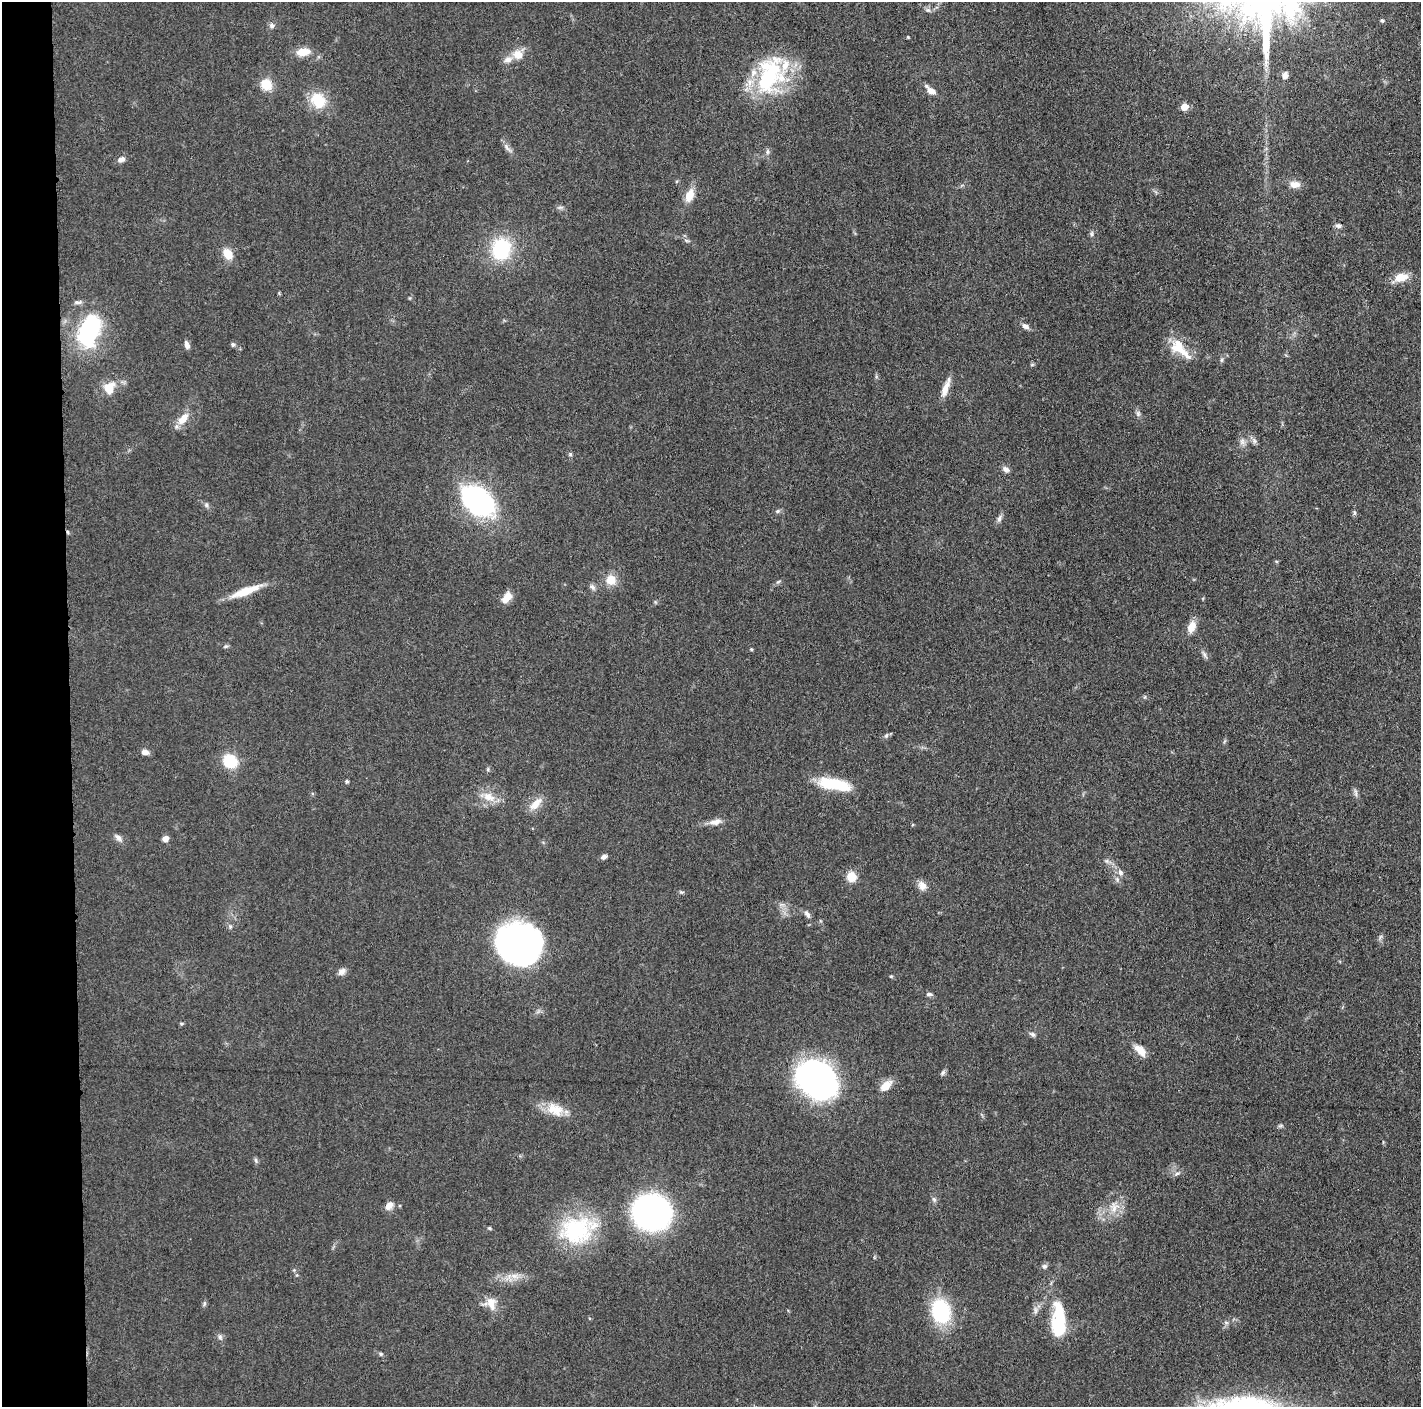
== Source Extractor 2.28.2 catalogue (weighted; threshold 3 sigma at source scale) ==
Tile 4 of 3 x 3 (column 1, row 2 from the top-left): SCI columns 7-1425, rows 1422-2826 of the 4272 x 4249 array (HDU 1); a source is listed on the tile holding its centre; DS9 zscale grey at full resolution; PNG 1423 x 1409 px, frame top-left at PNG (2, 2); no overlay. Shown black and unused: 5% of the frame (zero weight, under 3 of 5 exposures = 1% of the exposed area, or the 3 px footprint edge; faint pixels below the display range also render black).
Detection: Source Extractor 2.28.2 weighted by HDU 2 'WHT'; one run over the whole footprint, this tile lists its part. Background 0.0487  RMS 0.0052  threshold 0.0236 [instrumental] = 3 sigma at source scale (4.5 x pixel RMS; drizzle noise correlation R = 1.50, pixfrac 1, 0.05/0.05 arcsec/px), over >= 5 px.
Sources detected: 110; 2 inside a brighter object's white glare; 1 cosmic-ray / hot-pixel residue — not listed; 2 inside a brighter listed object's ellipse — not listed separately; the other 105 listed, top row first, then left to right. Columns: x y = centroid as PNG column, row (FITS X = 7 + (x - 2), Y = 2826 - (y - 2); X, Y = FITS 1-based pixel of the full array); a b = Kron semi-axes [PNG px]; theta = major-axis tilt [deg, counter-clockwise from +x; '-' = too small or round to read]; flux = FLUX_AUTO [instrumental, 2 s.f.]
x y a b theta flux
1382 21 5 4 - 0.76
272 25 8 6 -46 1.5
908 37 3 3 - 0.48
303 52 12 8 9 9
518 54 11 9 -34 6.1
508 59 12 8 16 3.3
1285 75 8 7 - 2.6
769 76 43 27 71 57
266 84 13 12 - 8.9
931 90 14 7 -39 4.4
318 100 16 14 -58 17
1184 107 5 5 - 8.3
507 148 12 4 -50 2
767 152 7 5 74 1.2
121 159 10 6 26 2.4
1295 184 13 8 -5 4.2
689 195 15 8 67 7.4
560 207 7 4 0 1.1
1338 226 7 6 - 1.5
1092 234 7 5 83 1.1
686 240 8 3 -19 0.88
501 249 20 17 81 35
228 254 12 9 -60 7.1
1401 277 20 11 10 6.8
78 302 12 5 1 1.6
1025 326 9 6 -28 2.1
89 331 34 19 72 61
233 344 6 5 - 1.1
187 345 10 5 -71 2.2
1180 349 34 14 -44 13
1222 360 7 5 59 1.1
1032 364 6 4 1 0.67
109 388 17 14 67 8.4
945 388 25 7 69 5.6
1138 414 9 5 -65 1.5
183 418 17 9 49 6.9
1242 441 9 7 -89 2.1
1254 441 8 6 -69 1.6
570 454 5 5 - 0.81
1006 469 9 6 -28 2.3
478 501 26 16 -41 130
206 505 7 5 -48 1.2
777 511 6 5 - 0.99
1354 513 7 4 -82 0.93
999 518 10 5 72 1.7
611 580 12 12 - 7.2
778 582 6 4 20 0.76
592 587 10 5 -53 1.6
246 591 36 8 21 12
506 598 14 8 53 6.6
1191 627 14 9 70 5.6
225 646 6 5 - 0.87
751 649 5 3 - 0.51
1204 654 9 4 -55 1.4
886 736 7 4 2 1
145 752 10 7 -10 2.3
230 761 13 11 -33 18
488 769 6 4 72 0.72
347 781 4 4 - 0.99
841 785 23 14 -8 13
1356 793 12 4 -83 1.5
489 797 19 11 -25 7.3
536 804 22 10 46 5.9
715 822 17 7 11 3.7
118 838 12 6 -44 2.3
165 838 6 6 - 3.1
604 857 7 5 25 1.6
1107 861 7 4 -72 0.99
1120 872 9 6 -58 2.1
851 876 10 9 - 7.9
922 886 13 10 -63 3.7
681 892 6 4 -10 0.8
807 914 11 6 -53 2
230 926 6 4 -45 0.9
1380 937 7 4 71 0.99
519 944 33 28 -18 300
342 972 12 8 42 2.3
891 976 5 4 - 0.58
929 994 7 5 -9 1.4
181 1023 7 3 8 0.61
1032 1034 9 5 -33 1.3
1140 1050 17 8 -46 6
943 1073 9 5 53 1.1
816 1079 34 27 -36 200
886 1086 14 8 42 7
555 1109 24 15 -13 11
1280 1126 7 4 19 0.86
256 1160 7 4 -88 0.9
1177 1173 8 5 37 1.4
934 1199 7 5 -44 1.2
389 1206 12 8 47 3.5
1114 1207 17 11 82 7
651 1212 24 22 -19 200
489 1228 5 4 - 0.77
576 1230 43 36 8 45
1044 1266 7 6 - 1.4
514 1276 11 7 -7 3.7
491 1303 16 10 -79 6.4
204 1304 7 4 90 0.91
941 1311 26 20 -77 37
1035 1311 10 4 90 1.7
1226 1322 6 4 -20 0.86
1059 1323 30 11 -89 39
220 1337 7 6 - 1.3
381 1354 5 5 - 0.76
Unlisted compact peaks at least as high as the median listed source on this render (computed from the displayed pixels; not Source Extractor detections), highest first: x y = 928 10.